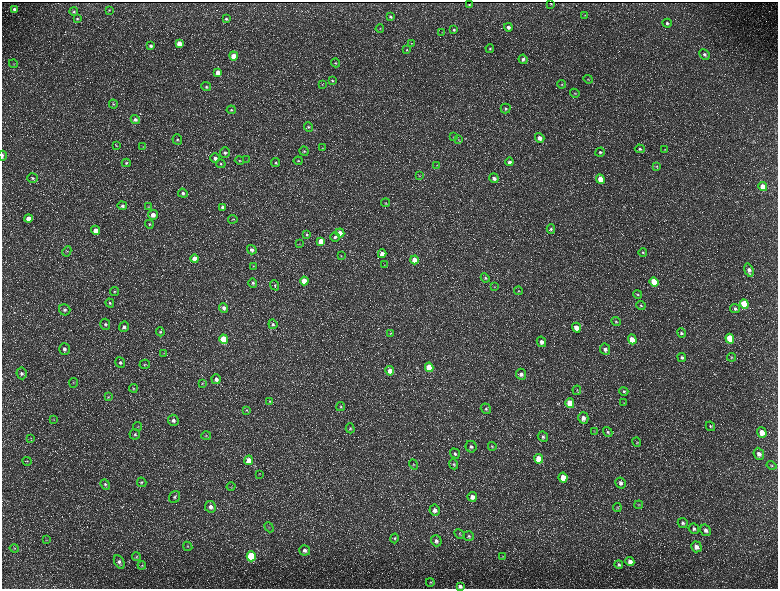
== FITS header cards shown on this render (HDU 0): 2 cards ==
NAXIS1  =                 1552 / length of data axis 1
NAXIS2  =                 1173 / length of data axis 2

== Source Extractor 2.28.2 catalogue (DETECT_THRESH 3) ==
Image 1552 x 1173 px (HDU 0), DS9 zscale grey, zoomed out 1/2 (1 PNG px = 2 x 2 image px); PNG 780 x 591 px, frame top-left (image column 1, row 1173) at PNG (2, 2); each listed source drawn as its Kron ellipse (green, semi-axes under 4 px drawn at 4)
Background 216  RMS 9.7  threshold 29.2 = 3 sigma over >= 5 px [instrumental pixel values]
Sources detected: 233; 34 cannot appear on this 1/2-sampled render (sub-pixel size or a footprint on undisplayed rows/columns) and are neither listed nor drawn; the other 199 listed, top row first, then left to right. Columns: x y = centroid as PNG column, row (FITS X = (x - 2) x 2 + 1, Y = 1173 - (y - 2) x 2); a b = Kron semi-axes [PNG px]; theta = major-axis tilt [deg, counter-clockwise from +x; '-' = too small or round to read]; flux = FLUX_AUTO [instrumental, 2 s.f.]
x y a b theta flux
551 3 2 1 - 1200
469 5 2 2 - 1500
14 9 4 3 - 4400
109 10 4 3 - 1300
74 11 4 4 - 2600
585 15 3 2 - 1300
390 17 4 3 - 3100
77 19 4 3 - 2400
226 19 4 3 - 3100
667 23 5 4 - 4200
508 27 4 4 - 6500
380 29 4 3 - 1600
454 30 4 4 - 3200
442 32 3 2 - 800
411 43 4 3 - 1400
179 44 4 4 - 23000
151 46 4 4 - 4800
490 48 4 4 - 2600
407 50 3 3 - 1400
704 54 5 4 - 5500
234 56 4 4 - 23000
523 59 5 4 - 5100
335 63 4 4 - 2300
13 64 4 2 - 1100
218 72 4 4 - 15000
588 79 5 4 - 2300
332 80 4 3 - 1900
562 84 4 3 - 2300
322 85 3 2 - 970
206 87 5 4 - 3200
575 93 5 3 - 2200
113 104 4 4 - 2400
506 108 5 5 - 4200
231 110 4 4 - 3100
135 119 5 4 - 6400
308 127 5 4 - 2800
453 137 3 3 - 1200
540 138 5 4 - 11000
177 139 5 4 - 3500
458 139 4 3 - 1300
116 146 3 2 - 1100
143 147 3 2 - 1000
323 148 3 2 - 1000
640 149 5 4 - 4600
665 149 3 2 - 1100
304 151 5 4 - 3000
600 152 5 4 - 4200
225 153 5 5 - 5200
2 156 5 2 - 4100
215 158 5 5 - 6400
239 160 4 3 - 1900
247 160 3 2 - 920
298 161 4 4 - 2200
509 162 4 4 - 5700
126 163 4 4 - 2800
276 163 4 4 - 2600
221 164 5 4 - 3000
437 165 3 3 - 1200
657 166 4 3 - 1600
420 176 4 3 - 1700
32 178 5 4 - 3500
494 178 5 4 - 8700
600 179 5 4 - 33000
763 187 5 4 - 36000
183 193 5 4 - 5000
386 203 4 3 - 1500
122 206 5 4 - 4800
149 207 4 3 - 2200
223 207 4 4 - 5900
153 215 5 5 - 13000
28 219 4 4 - 20000
233 219 4 3 - 1600
149 224 4 4 - 2900
551 229 4 4 - 2800
96 230 4 4 - 18000
340 233 4 4 - 19000
307 234 4 3 - 2500
335 237 5 5 - 4800
321 241 4 4 - 31000
299 244 3 2 - 1100
252 250 5 4 - 6200
67 251 5 3 - 2000
643 252 4 4 - 2400
382 254 4 4 - 15000
341 256 3 3 - 1200
195 259 4 4 - 14000
414 260 4 4 - 28000
384 265 3 3 - 1100
253 266 3 3 - 1500
749 270 7 4 -73 9000
485 278 5 4 - 3200
304 281 4 4 - 39000
654 282 5 4 - 64000
253 283 4 4 - 3800
275 285 5 4 - 2500
494 287 4 2 - 1000
114 291 4 4 - 2800
518 291 4 4 - 2700
638 294 4 3 - 2200
110 303 4 4 - 2800
744 304 5 4 - 88000
641 305 5 4 - 2300
224 308 5 4 - 7200
735 308 5 4 - 4100
65 310 6 5 - 5800
616 321 5 4 - 2900
105 324 5 5 - 3800
273 324 5 4 - 4200
124 327 5 5 - 5900
576 328 5 4 - 23000
160 332 4 4 - 3000
391 333 3 2 - 980
681 333 5 4 - 3500
224 339 5 4 - 91000
632 339 5 4 - 31000
730 339 5 4 - 73000
541 342 5 4 - 10000
64 349 6 5 - 6900
605 349 6 5 - 7300
163 353 3 2 - 1000
682 357 4 4 - 4500
731 357 4 4 - 2300
120 363 5 5 - 4700
145 364 5 4 - 3100
429 367 5 4 - 62000
390 371 5 4 - 15000
21 373 6 5 - 5800
521 374 5 5 - 8000
216 379 5 4 - 8000
73 383 5 2 - 1500
202 383 4 3 - 1600
133 388 4 4 - 2600
577 390 5 3 - 1700
624 391 4 4 - 2800
108 397 4 3 - 1800
270 401 4 3 - 1900
570 403 5 4 - 52000
624 403 4 2 - 1000
341 407 5 4 - 2900
486 409 5 5 - 4000
247 410 4 3 - 1600
583 418 6 5 - 11000
54 420 3 2 - 1200
173 420 5 5 - 7400
710 426 5 4 - 2600
138 427 4 3 - 1800
350 428 5 4 - 2700
594 431 4 3 - 1500
608 432 5 4 - 3400
762 432 5 4 - 22000
135 434 5 5 - 3800
206 436 5 4 - 2200
543 437 5 5 - 4500
31 438 3 3 - 1800
637 442 5 3 - 2100
492 446 4 4 - 2100
471 447 6 5 - 5400
455 454 5 4 - 4400
759 454 6 5 - 8800
539 459 5 4 - 51000
249 460 5 4 - 22000
27 461 4 3 - 1900
414 464 5 3 - 1800
454 464 5 4 - 2600
771 465 5 4 - 2200
259 474 4 2 - 830
563 478 5 4 - 32000
142 482 5 4 - 2800
621 483 5 5 - 6800
105 484 5 4 - 3300
231 487 4 3 - 1600
175 497 6 5 - 4600
472 497 5 4 - 12000
639 505 4 3 - 1600
210 507 6 5 - 8600
617 507 4 3 - 1600
435 510 5 5 - 9100
683 523 5 4 - 4900
269 527 5 1 - 1300
694 529 5 4 - 4900
706 530 6 5 - 7400
460 534 5 4 - 2500
469 536 5 4 - 3600
394 538 5 4 - 2900
47 540 3 2 - 1100
436 541 6 5 - 6000
188 546 5 4 - 2300
696 547 5 5 - 11000
14 548 4 4 - 2500
305 550 5 5 - 6800
251 556 5 4 - 160000
136 557 4 3 - 2100
503 557 3 3 - 1200
119 562 7 4 -61 6200
630 562 5 4 - 12000
142 565 4 3 - 1800
619 565 4 4 - 3700
430 582 4 4 - 1700
460 586 4 3 - 6300
At the frame edge (FLAGS 8, measured only in part): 2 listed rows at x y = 2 156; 460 586
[34 sub-pixel or undisplayed-footprint detections neither listed nor drawn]